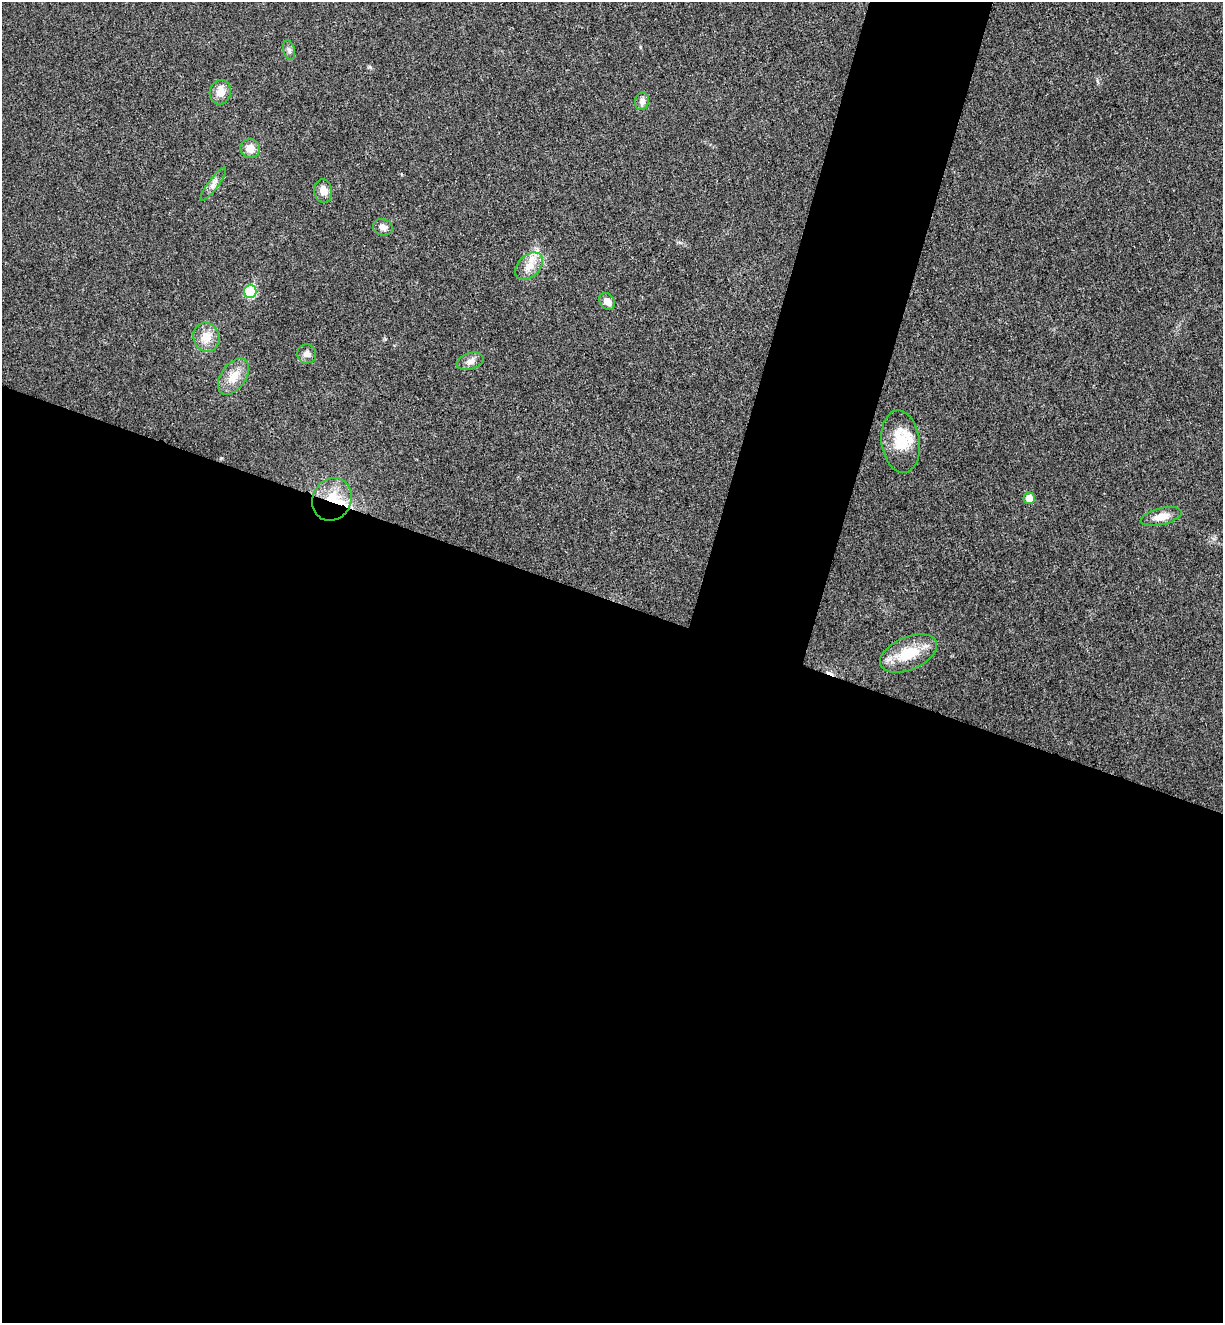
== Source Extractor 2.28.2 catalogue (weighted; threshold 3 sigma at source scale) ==
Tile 14 of 4 x 4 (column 2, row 4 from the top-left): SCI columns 1406-2626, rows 26-1346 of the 5380 x 5331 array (HDU 1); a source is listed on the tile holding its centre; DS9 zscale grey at full resolution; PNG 1225 x 1325 px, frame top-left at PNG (2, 2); each listed source drawn as its Kron ellipse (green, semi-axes under 4 px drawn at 4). Shown black and unused: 60% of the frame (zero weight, under 3 of 4 exposures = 6% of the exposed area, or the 3 px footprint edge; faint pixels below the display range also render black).
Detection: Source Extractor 2.28.2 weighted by HDU 2 'WHT'; one run over the whole footprint, this tile lists its part. Background 0.0355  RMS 0.0053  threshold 0.0239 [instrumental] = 3 sigma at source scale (4.5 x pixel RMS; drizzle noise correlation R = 1.50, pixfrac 1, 0.05/0.05 arcsec/px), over >= 5 px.
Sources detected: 22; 1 cosmic-ray / hot-pixel residue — neither listed nor drawn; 2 inside a brighter listed object's ellipse — not listed separately; the other 19 listed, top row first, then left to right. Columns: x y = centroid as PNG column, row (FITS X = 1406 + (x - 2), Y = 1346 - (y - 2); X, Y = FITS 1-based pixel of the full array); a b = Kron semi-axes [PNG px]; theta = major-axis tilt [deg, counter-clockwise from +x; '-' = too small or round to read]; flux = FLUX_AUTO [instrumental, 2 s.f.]
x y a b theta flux
289 50 10 5 -74 1.5
220 92 12 10 78 5.4
642 101 9 7 81 2.7
250 148 9 9 - 5.1
213 184 20 5 54 2.7
323 191 12 9 -84 4.2
383 227 10 8 -16 3
529 266 16 11 44 6.3
250 291 6 6 - 29
607 301 9 7 -53 3.4
206 337 15 13 -72 6.8
307 354 9 9 - 2.9
470 361 14 8 17 2.9
233 377 20 12 54 8.4
901 442 31 19 -83 17
1029 498 5 5 - 5.4
332 499 22 19 65 16
1161 517 21 8 13 6
908 653 30 16 23 17
Overlapping masked pixels (flux is a lower limit): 1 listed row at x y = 332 499
Unlisted compact peaks at least as high as the median listed source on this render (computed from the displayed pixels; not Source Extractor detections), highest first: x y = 370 67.